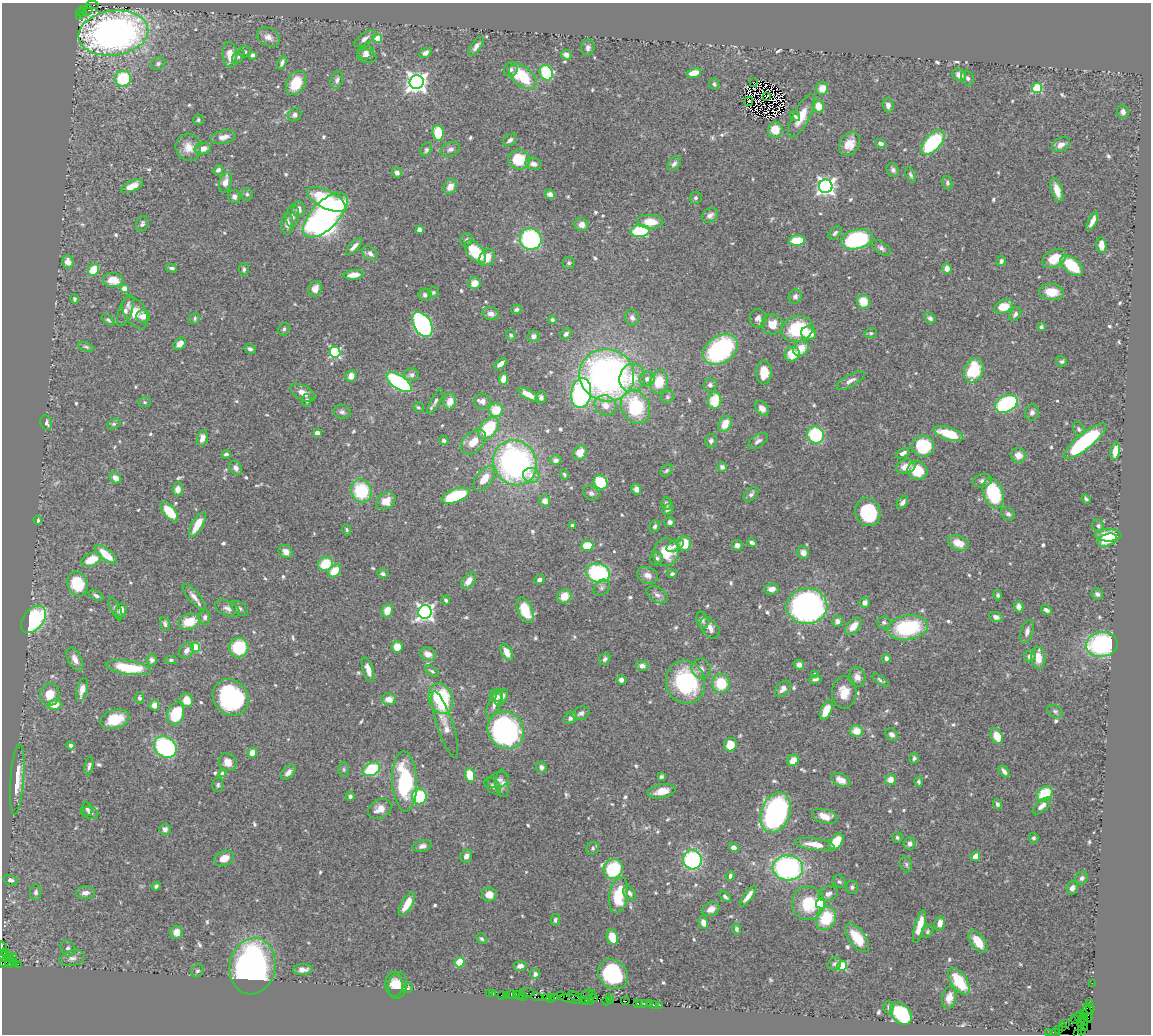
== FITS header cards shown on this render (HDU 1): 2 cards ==
NAXIS1  =                 1149
NAXIS2  =                 1032

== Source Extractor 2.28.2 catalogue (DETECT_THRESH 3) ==
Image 1149 x 1032 px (HDU 1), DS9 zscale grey, 1 PNG px = 1 image px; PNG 1153 x 1036 px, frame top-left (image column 1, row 1032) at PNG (2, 3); each listed source drawn as its Kron ellipse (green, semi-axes under 4 px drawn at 4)
Background 0.784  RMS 0.03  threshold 0.089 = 3 sigma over >= 5 px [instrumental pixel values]
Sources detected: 681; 11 with non-positive FLUX_AUTO (blend fragments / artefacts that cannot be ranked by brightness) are neither listed nor drawn; of the other 670, the 500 brightest by FLUX_AUTO listed and drawn (170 fainter detections omitted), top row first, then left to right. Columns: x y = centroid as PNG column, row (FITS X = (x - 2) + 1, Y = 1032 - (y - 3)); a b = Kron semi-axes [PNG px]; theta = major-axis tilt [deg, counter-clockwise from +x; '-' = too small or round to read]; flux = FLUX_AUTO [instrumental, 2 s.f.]
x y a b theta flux
92 5 6 2 1 130
84 9 4 3 - 50
88 10 5 4 - 65
81 12 4 3 - 59
80 16 3 2 - 39
113 33 35 22 8 920
268 37 12 8 -27 14
378 38 4 4 - 58
365 39 12 5 36 9
476 46 11 5 53 8.4
588 47 8 6 81 6.9
245 52 6 5 - 5.2
366 52 8 6 14 8.1
425 53 6 4 30 9.3
230 55 13 7 -86 29
253 55 4 4 - 8.1
566 55 5 4 - 13
367 56 10 6 -14 12
238 57 8 5 50 4.3
158 63 7 6 - 5.8
282 63 7 3 65 5.9
511 69 7 6 - 6.4
546 73 8 6 -67 120
694 73 7 4 15 31
959 75 7 6 - 14
523 77 16 9 -40 87
968 78 8 6 -65 6.1
123 79 8 7 - 120
337 80 9 6 69 7.1
417 82 7 7 - 1400
754 82 3 2 - 6.2
296 83 13 9 61 55
714 84 5 5 - 5.2
822 88 6 6 - 25
1037 88 5 5 - 150
767 97 3 2 - 6.4
749 101 5 2 - 4.5
888 105 7 5 -86 9.9
818 106 6 5 - 27
1123 112 7 6 - 8.4
294 115 7 6 - 6.8
795 116 5 4 - 3.8
801 116 24 8 62 35
198 120 5 5 - 4.1
775 130 8 7 - 39
438 133 8 5 -83 65
224 137 13 6 13 13
510 140 8 5 37 7.6
880 143 6 4 -17 7.3
933 143 15 8 47 240
849 144 12 9 57 23
1061 145 10 6 30 13
188 147 14 12 -73 25
203 149 8 5 6 18
450 149 10 7 20 8.1
426 150 7 5 64 4.4
519 160 11 10 - 71
533 164 8 6 -16 11
674 164 8 5 50 7.2
218 170 5 4 - 5.8
893 170 7 6 - 6.2
397 173 5 4 - 8.9
911 175 8 4 -63 4.6
225 182 10 6 76 17
947 183 7 5 -78 4.5
132 186 12 5 23 25
450 186 8 6 56 18
826 186 7 6 - 850
1057 190 12 5 -73 23
247 194 6 5 - 4.2
550 194 5 4 - 8.4
234 196 7 6 - 7.5
696 198 6 6 - 4.6
326 200 21 9 -26 130
299 209 7 6 - 13
325 215 28 13 45 1100
710 215 9 6 32 9.8
293 216 11 6 83 7.9
1092 221 10 4 65 14
650 222 13 7 -2 35
142 224 8 6 69 5.9
287 224 11 6 88 11
581 225 7 6 - 14
419 229 4 4 - 8.8
640 231 9 6 6 130
835 233 8 4 46 4.9
531 239 11 10 - 250
857 239 16 9 14 250
467 240 7 6 - 5.7
797 241 8 5 4 58
1101 245 8 5 -86 14
354 246 11 4 47 11
881 248 11 6 -33 7.5
475 252 13 8 -48 75
370 253 8 6 -38 9.2
487 257 9 7 57 26
1054 259 13 8 26 44
1001 261 5 4 - 5.6
68 262 6 5 - 14
569 263 6 6 - 4.4
1072 266 13 7 -40 82
172 268 6 3 -11 4.1
947 268 5 4 - 17
244 269 6 5 - 4.5
94 270 6 5 - 53
354 275 10 5 7 24
113 280 10 7 -6 30
474 283 6 6 - 21
124 288 4 4 - 20
315 289 8 6 67 21
433 292 5 5 - 3.7
1052 292 12 8 -6 35
425 295 6 6 - 7.3
795 297 7 6 - 7.4
74 299 5 4 - 4.1
863 301 7 6 - 36
1004 307 10 6 22 49
516 309 5 4 - 5.5
125 310 16 6 70 12
135 313 18 10 -58 36
491 314 8 6 -15 12
1015 314 7 5 57 6.3
143 316 6 6 - 18
195 318 6 5 - 3.7
632 318 8 6 -64 7.5
758 318 10 8 -74 11
930 318 6 5 - 6.2
108 320 7 4 -39 3.8
552 320 4 4 - 4.8
422 324 13 8 -58 500
772 324 10 10 - 29
1041 327 4 4 - 4.9
284 329 7 5 63 4.7
797 329 16 12 16 110
809 333 7 6 - 31
871 333 6 5 - 3.9
566 334 6 5 - 5.8
511 335 5 4 - 4.3
533 336 6 5 - 9.1
180 344 7 5 44 13
86 347 8 4 -18 3.9
801 348 8 7 - 29
250 349 6 4 -22 4.9
720 350 19 13 33 310
335 352 5 5 - 230
792 354 8 7 - 35
1062 361 5 5 - 4.6
501 364 7 4 38 11
974 370 12 9 69 100
764 372 12 7 89 36
412 375 7 6 - 7.2
607 375 27 26 - 810
351 376 6 5 - 16
632 378 14 13 - 43
504 379 6 4 83 16
647 379 7 7 - 10
850 380 16 6 28 11
399 382 14 7 -34 310
659 382 12 9 72 51
710 385 6 6 - 6.9
303 393 13 7 -29 19
581 393 15 10 82 360
528 394 11 4 -30 18
541 397 6 5 - 7.6
667 397 7 6 - 4.4
307 400 6 5 - 4.1
435 401 14 4 61 6.4
450 401 8 6 78 24
482 401 8 7 - 8.9
715 401 8 6 81 52
145 402 6 5 - 3.7
1006 404 12 8 25 230
606 405 11 9 -30 22
418 407 5 5 - 3.7
636 407 18 13 -63 140
762 408 8 6 -49 12
496 410 7 7 - 42
342 412 8 7 - 6.6
1032 412 8 7 - 7.3
46 423 7 5 -69 8.7
114 424 7 5 26 3.9
725 424 8 6 64 33
488 428 12 8 50 110
1079 429 7 5 -61 4.8
317 433 4 4 - 20
948 434 15 6 -18 65
816 435 9 8 - 150
202 438 8 5 76 14
444 440 5 4 - 4.4
711 441 6 6 - 7.1
758 441 11 6 34 7.7
1085 441 26 8 39 230
473 442 15 9 44 29
923 446 11 10 - 120
1115 451 9 4 81 18
580 453 7 6 - 20
903 453 7 4 30 8.8
226 454 4 4 - 5.5
1018 455 7 7 - 21
556 460 5 5 - 7.9
515 463 23 21 -57 580
722 467 5 5 - 7.2
906 467 10 7 18 22
236 468 8 6 -57 9.5
666 471 7 5 46 3.9
917 471 10 9 - 56
564 474 5 4 - 3.7
531 475 8 7 - 17
115 478 6 5 - 14
484 479 14 8 52 29
982 481 10 6 10 9.3
601 482 7 6 - 94
178 489 7 5 84 15
636 489 5 4 - 12
361 491 12 10 -66 110
591 493 8 6 -26 6
993 493 15 10 -69 130
751 494 9 5 46 6.5
456 496 14 6 20 140
1086 499 5 3 - 4.1
386 501 10 8 33 25
545 501 6 5 - 14
902 502 7 4 52 8.1
666 503 6 5 - 6.8
668 509 6 4 47 5.6
169 512 11 6 -49 60
868 512 14 12 -71 120
1008 514 7 6 - 6.2
38 520 4 3 - 6.7
670 522 5 5 - 7.6
197 524 14 5 60 37
573 525 4 3 - 5.3
655 526 6 5 - 5.1
1098 526 6 5 - 4.9
347 530 5 4 - 3.7
1108 535 13 6 0 66
1107 540 10 6 19 35
752 543 5 4 - 6.6
958 543 11 7 -24 31
684 544 7 6 - 45
737 545 5 5 - 8.8
587 546 6 5 - 57
675 546 9 5 26 7.4
286 552 7 6 - 14
666 552 14 13 - 52
803 553 6 6 - 14
106 554 13 5 -41 45
656 559 7 6 - 6.8
91 560 11 6 23 37
325 564 7 7 - 62
334 571 7 5 47 47
598 573 12 9 -14 210
383 574 5 4 - 5.3
672 574 5 4 - 4.9
647 575 11 8 -22 13
469 580 9 6 54 17
539 580 5 4 - 6.9
77 584 12 10 -70 87
601 588 9 7 47 7.6
771 589 7 5 4 14
1097 594 6 5 - 6.3
657 595 11 7 -32 9.5
998 595 5 4 - 4.1
96 596 8 4 -22 5.7
564 596 7 7 - 31
194 597 16 5 -50 13
446 600 4 3 - 3.8
865 602 5 5 - 8.8
807 606 20 17 1 660
1019 607 5 4 - 13
227 608 13 7 -26 10
240 608 9 6 -38 5.9
115 609 12 5 -65 5.9
121 610 7 5 77 13
387 610 7 5 69 27
525 610 13 7 -67 65
1046 610 6 4 -38 7.9
425 612 7 6 - 800
205 617 7 5 86 6
996 617 7 5 -21 8.8
33 619 15 10 51 240
702 620 8 5 -71 6.9
837 621 6 5 - 10
189 622 11 7 17 46
884 622 7 6 - 4.6
165 624 7 4 -71 5.2
853 626 10 6 48 23
710 628 12 8 -53 13
908 628 20 12 10 170
1027 631 12 6 75 9.4
1102 644 16 12 8 250
196 647 4 4 - 93
397 647 6 5 - 34
239 648 10 9 - 100
187 650 8 6 51 11
507 652 9 5 -64 23
428 654 8 6 -22 14
1030 656 6 5 - 7.9
886 658 4 4 - 8.2
1038 658 11 7 -82 31
75 659 12 7 -63 15
605 659 6 5 - 6.1
152 660 5 5 - 6.1
171 660 6 4 -1 3.7
799 665 5 5 - 11
642 666 6 5 - 10
128 668 23 7 -8 92
701 669 10 9 - 12
368 670 13 5 -72 16
432 671 8 4 -32 4
814 675 4 4 - 9.7
857 677 10 8 -84 14
816 679 6 4 5 5.8
621 680 5 4 - 11
880 680 9 3 -31 4.1
685 682 22 19 -75 220
721 683 9 9 - 70
82 689 12 5 76 21
783 689 9 6 46 12
844 692 16 12 -89 31
50 695 11 9 82 35
496 696 6 6 - 8.4
231 697 19 17 -47 270
501 697 9 5 61 15
139 698 5 4 - 4.5
389 699 7 6 - 18
441 699 16 11 -71 190
187 700 7 6 - 29
495 703 15 6 66 14
55 705 7 5 17 29
154 705 5 5 - 20
826 710 10 5 65 32
1055 711 8 6 -27 4.8
581 713 9 6 23 7.4
176 714 11 8 73 110
570 718 7 5 39 7.3
115 719 15 9 16 52
445 725 35 8 -72 21
506 730 19 17 -52 450
856 731 6 6 - 29
892 734 7 5 -41 6.6
997 736 8 5 -66 37
71 745 4 4 - 5.7
730 745 7 6 - 38
165 747 12 10 -37 250
252 753 5 4 - 26
914 758 5 5 - 4.6
793 760 6 5 - 22
228 762 9 8 - 21
89 766 9 4 79 5.9
541 767 6 5 - 6.8
344 769 7 5 -89 3.9
372 769 9 6 27 120
1004 771 7 3 -49 7.9
288 772 9 5 44 10
223 774 4 4 - 21
470 775 7 5 -73 54
661 777 4 3 - 4.9
17 779 35 7 86 37
498 780 11 7 16 9.2
841 780 10 6 -27 21
890 780 5 5 - 21
405 781 30 12 -88 180
919 782 4 4 - 3.9
502 783 13 7 -87 10
218 785 7 5 81 4.4
493 786 10 6 -48 7
662 791 14 6 12 26
1045 794 8 6 45 83
350 796 4 4 - 4.9
419 796 8 7 - 120
997 804 5 4 - 5.9
1042 806 11 5 41 13
87 809 7 5 -78 5.1
380 809 12 9 25 19
90 813 8 6 -14 6.5
776 813 21 14 69 570
825 816 13 7 -15 25
165 829 6 5 - 7.2
897 837 5 5 - 4.3
1033 838 5 5 - 4.3
836 842 9 6 51 54
815 844 20 6 -9 32
910 844 6 5 - 8.1
422 846 9 6 15 8.9
593 848 6 6 - 4.6
734 848 5 4 - 21
466 856 6 5 - 12
975 856 5 4 - 17
224 858 10 7 21 23
692 860 9 9 - 240
906 864 8 6 -75 5.3
788 868 15 12 -6 370
613 869 10 9 - 120
730 876 5 4 - 6
1082 878 7 6 - 7.5
10 880 7 5 -15 8
839 882 7 6 - 4.6
156 886 4 3 - 4.2
852 887 6 6 - 6
1072 888 7 5 67 9.6
36 892 8 5 85 6.3
86 893 9 6 4 13
629 893 8 5 -52 6.8
489 894 7 7 - 20
828 894 10 7 23 11
619 895 18 9 81 82
748 896 13 4 53 13
725 897 6 3 -39 4.8
808 903 17 16 - 74
821 903 5 5 - 110
407 904 13 5 60 36
711 909 9 6 27 15
826 918 12 9 66 80
555 920 6 4 77 5.1
703 923 6 4 -73 13
940 923 7 5 78 18
919 927 17 5 75 37
736 929 5 4 - 4.6
176 932 6 6 - 18
928 932 6 5 - 3.9
612 937 8 5 -70 46
857 938 16 8 -54 44
482 939 6 4 -43 4.1
978 942 13 7 -54 38
3 949 7 3 -87 150
68 949 8 7 - 6.3
5 952 3 3 - 61
3 956 5 4 - 86
13 956 3 2 - 23
10 958 3 3 - 28
72 958 13 7 14 11
5 962 7 3 35 120
460 962 5 5 - 57
10 963 5 3 - 16
15 963 3 3 - 23
18 964 2 2 - 22
834 964 7 6 - 4.7
253 966 28 23 80 680
520 966 6 5 - 13
842 966 5 5 - 98
303 970 10 5 3 11
197 971 7 5 57 4.9
535 974 5 5 - 6.9
613 974 16 13 -44 140
959 981 15 7 -55 73
1092 983 2 2 - 13
394 984 12 8 -86 20
398 985 13 9 80 20
407 988 5 5 - 3.7
527 993 7 4 -7 7.4
489 994 2 2 - 5.3
493 994 2 2 - 4.2
516 994 3 2 - 14
587 994 6 4 22 3.7
592 994 4 2 - 21
501 995 2 2 - 28
506 995 2 2 - 10
512 995 4 3 - 90
520 995 5 2 - 18
523 996 4 2 - 17
561 996 2 2 - 37
575 996 7 3 -23 130
537 997 6 4 -17 120
609 997 2 2 - 34
547 998 3 2 - 30
551 998 2 2 - 7.2
555 998 3 2 - 33
593 998 5 2 - 40
949 998 11 7 78 15
571 999 12 3 -9 200
585 1000 4 3 - 49
589 1000 3 3 - 76
606 1001 4 3 - 92
611 1001 4 2 - 44
625 1001 4 2 - 37
643 1003 6 3 0 89
649 1003 3 3 - 63
637 1004 4 3 - 50
1089 1004 3 2 - 54
653 1005 3 3 - 92
660 1005 2 2 - 23
889 1007 6 5 - 4.4
1090 1009 5 4 - 41
1088 1013 9 3 -78 110
901 1014 13 8 -47 160
1084 1014 2 2 - 37
1078 1016 3 2 - 56
1087 1017 3 2 - 39
1083 1019 6 3 -73 72
1075 1020 4 3 - 54
1080 1023 3 2 - 20
1066 1024 2 2 - 29
1063 1027 2 2 - 24
1084 1028 2 2 - 13
1059 1030 2 2 - 35
1081 1031 2 2 - 9
1049 1032 2 2 - 11
1055 1033 5 3 - 42
1077 1034 2 2 - 15
At the frame edge (FLAGS 8, measured only in part): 5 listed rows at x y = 3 949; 3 956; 5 962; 1055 1033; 1077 1034
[170 fainter detections neither listed nor drawn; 11 non-positive-flux detections neither listed nor drawn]